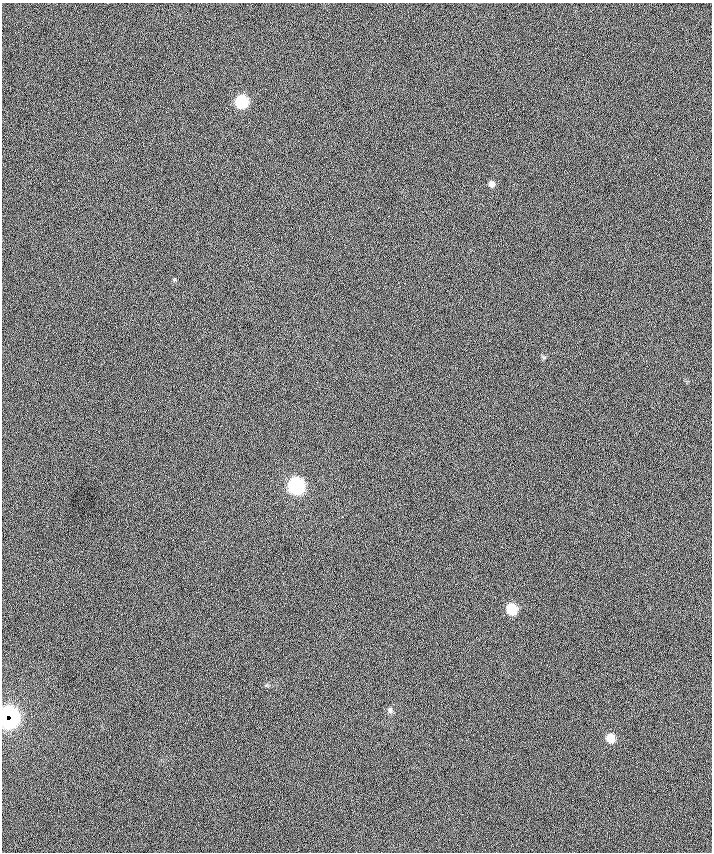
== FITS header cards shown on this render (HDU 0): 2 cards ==
NAXIS1  =                  710 /
NAXIS2  =                  850 /

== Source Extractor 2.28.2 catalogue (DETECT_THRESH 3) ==
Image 710 x 850 px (HDU 0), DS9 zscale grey, 1 PNG px = 1 image px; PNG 714 x 854 px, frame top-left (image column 1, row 850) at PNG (2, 3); no overlay
Background -2.36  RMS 42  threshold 126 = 3 sigma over >= 5 px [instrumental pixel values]
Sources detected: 8; all 8 listed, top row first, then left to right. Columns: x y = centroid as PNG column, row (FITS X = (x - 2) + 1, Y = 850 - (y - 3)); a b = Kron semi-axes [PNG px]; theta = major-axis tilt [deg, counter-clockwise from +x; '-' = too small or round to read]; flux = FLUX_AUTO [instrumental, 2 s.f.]
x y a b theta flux
242 101 8 8 - 170000
491 184 7 7 - 11000
296 486 9 9 - 530000
342 516 2 2 - 1900
512 609 8 8 - 83000
390 710 9 5 -84 7600
8 717 14 13 - 740000
610 738 8 8 - 37000
At the frame edge (FLAGS 8, measured only in part): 1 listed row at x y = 8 717